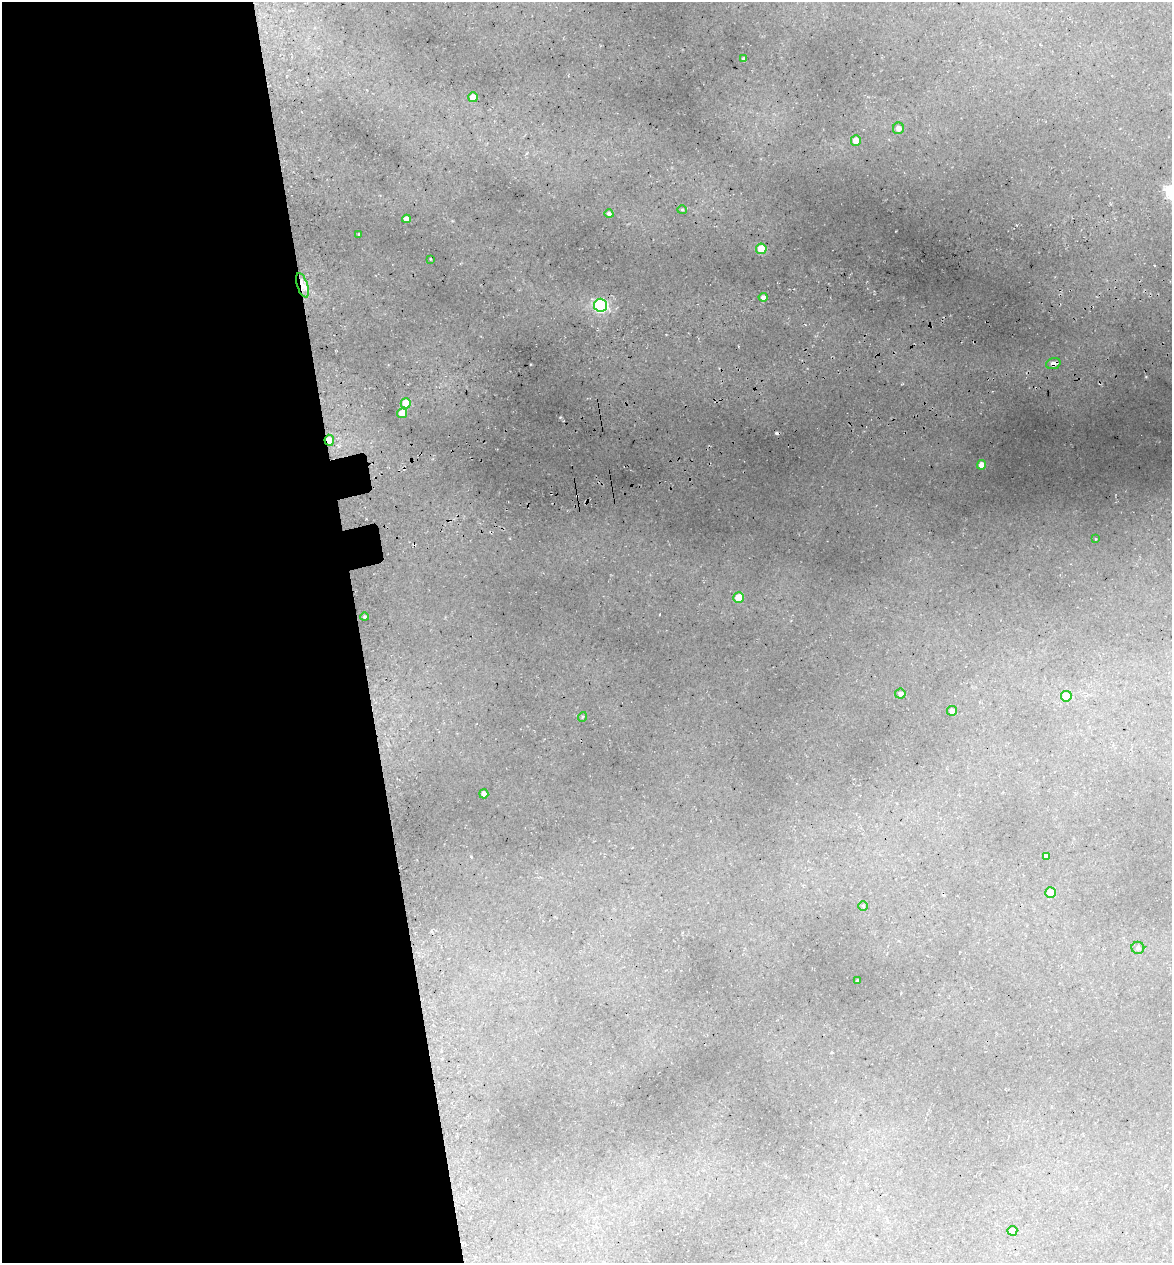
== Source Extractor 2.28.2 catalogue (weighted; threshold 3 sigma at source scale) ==
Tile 9 of 4 x 4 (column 1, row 3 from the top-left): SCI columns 145-1314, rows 1336-2596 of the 4922 x 5194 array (HDU 1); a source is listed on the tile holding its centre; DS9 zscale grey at full resolution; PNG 1174 x 1265 px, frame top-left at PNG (2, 2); each listed source drawn as its Kron ellipse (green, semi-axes under 4 px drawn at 4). Shown black and unused: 31% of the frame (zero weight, under 3 of 5 exposures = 5% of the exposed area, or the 3 px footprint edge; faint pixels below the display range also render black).
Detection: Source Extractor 2.28.2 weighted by HDU 2 'WHT'; one run over the whole footprint, this tile lists its part. Background 0.135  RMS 0.0071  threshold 0.0321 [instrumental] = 3 sigma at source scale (4.5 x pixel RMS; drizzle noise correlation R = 1.50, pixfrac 1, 0.0396/0.0396 arcsec/px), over >= 5 px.
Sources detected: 34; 2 cosmic-ray / hot-pixel residue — neither listed nor drawn; the other 32 listed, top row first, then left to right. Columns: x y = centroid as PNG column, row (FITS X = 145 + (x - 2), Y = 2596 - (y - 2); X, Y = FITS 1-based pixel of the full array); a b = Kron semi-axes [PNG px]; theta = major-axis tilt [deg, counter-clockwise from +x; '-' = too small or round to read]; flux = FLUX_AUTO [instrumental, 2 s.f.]
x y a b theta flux
744 59 3 3 - 1.4
473 97 5 5 - 10
898 128 6 5 - 3.7
856 140 5 5 - 8.3
682 210 5 4 - 0.88
609 214 4 4 - 2
406 219 4 4 - 3.5
359 234 3 2 - 0.56
761 249 5 5 - 28
430 259 3 2 - 0.54
302 285 12 5 -72 14
763 297 4 4 - 3.3
600 305 6 6 - 99
1053 363 7 5 18 3.9
406 403 5 5 - 17
402 413 5 5 - 12
329 440 5 4 - 9.9
982 465 4 4 - 6.6
1095 539 3 2 - 0.62
738 598 5 5 - 14
364 617 4 3 - 0.96
900 694 5 5 - 2.4
1066 696 5 5 - 14
952 711 5 5 - 4.1
582 717 5 3 - 0.75
484 794 4 4 - 5
1046 856 4 4 - 2.7
1051 892 5 5 - 7.8
863 906 4 4 - 0.74
1138 948 6 6 - 2
857 981 3 3 - 1.1
1012 1231 5 5 - 5.1
Overlapping masked pixels (flux is a lower limit): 3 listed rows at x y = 302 285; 1053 363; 329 440
Unlisted compact peaks at least as high as the median listed source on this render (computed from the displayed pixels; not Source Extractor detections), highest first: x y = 560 417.